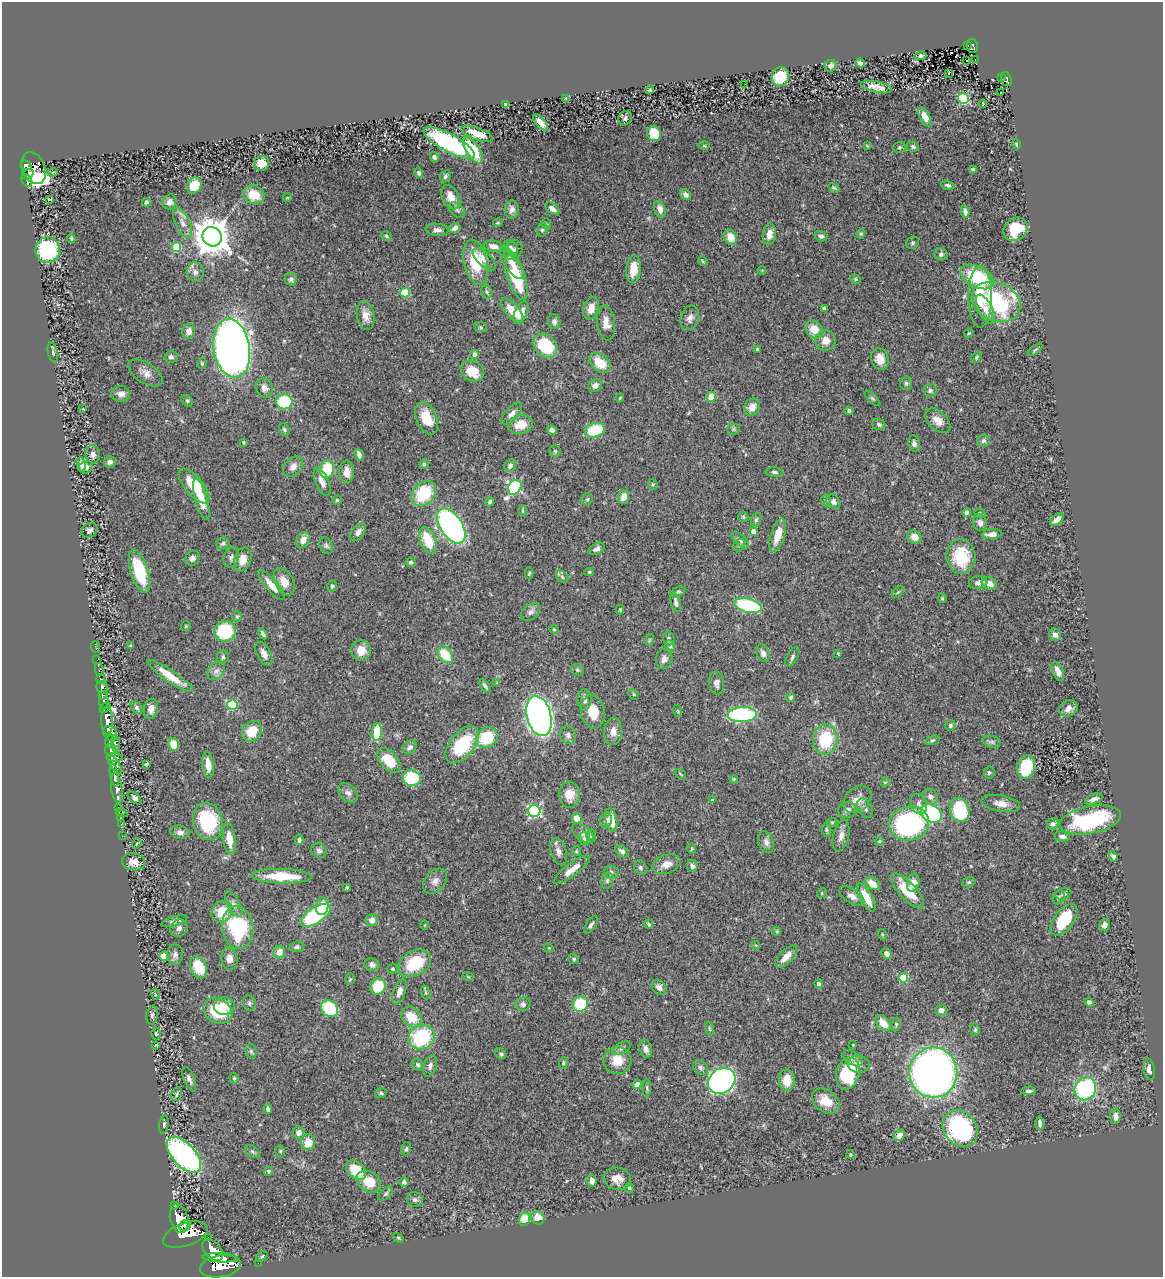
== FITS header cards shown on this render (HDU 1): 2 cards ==
NAXIS1  =                 1161
NAXIS2  =                 1275

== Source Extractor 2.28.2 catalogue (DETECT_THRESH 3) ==
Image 1161 x 1275 px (HDU 1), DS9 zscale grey, 1 PNG px = 1 image px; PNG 1165 x 1279 px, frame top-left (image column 1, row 1275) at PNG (2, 2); each listed source drawn as its Kron ellipse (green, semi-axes under 4 px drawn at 4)
Background 0.749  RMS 0.031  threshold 0.0916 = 3 sigma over >= 5 px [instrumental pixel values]
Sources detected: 464; all 464 listed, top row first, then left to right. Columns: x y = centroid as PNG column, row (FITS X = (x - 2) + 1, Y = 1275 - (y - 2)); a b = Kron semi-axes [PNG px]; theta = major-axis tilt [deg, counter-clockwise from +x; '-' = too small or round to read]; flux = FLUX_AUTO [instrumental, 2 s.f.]
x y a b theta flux
968 45 3 2 - 18
972 46 7 5 -79 140
920 56 6 4 14 5.2
967 60 3 2 - 3.6
975 60 2 2 - 0.73
860 63 5 4 - 9.2
831 66 6 5 - 8.7
948 73 3 3 - 21
780 77 10 8 65 70
1001 78 2 2 - 8.2
1006 79 7 5 -75 140
745 84 2 2 - 2.5
877 87 15 5 -12 20
650 90 4 4 - 2.6
1001 93 3 2 - 2.7
566 98 4 3 - 1.7
963 99 5 5 - 170
506 104 4 3 - 3.3
983 104 4 2 - 1.8
925 117 10 5 -63 17
625 118 7 6 - 5.7
540 122 10 4 -49 17
477 134 17 6 -20 41
654 134 8 6 -61 49
449 143 28 9 -28 330
1016 144 5 4 - 3.2
704 146 5 3 - 2.1
867 146 3 3 - 1.8
899 147 6 5 - 3.6
913 147 6 5 - 5.7
473 150 15 6 -57 97
434 157 5 4 - 5.3
261 163 7 7 - 23
26 165 6 4 -35 410
33 168 17 11 -68 920
973 170 4 4 - 5.8
53 172 5 3 - 1.6
419 173 5 4 - 5.8
28 174 6 4 34 270
445 176 6 5 - 4.4
27 180 7 5 -65 260
194 185 8 7 - 43
948 185 7 4 -17 4
834 188 6 4 -29 3.1
254 195 11 9 -22 43
686 195 6 4 -45 7.3
451 197 13 8 -62 26
287 198 4 3 - 1.6
49 199 3 3 - 61
146 202 4 3 - 6.3
170 202 7 6 - 11
512 209 9 7 86 10
552 209 8 5 -38 12
660 209 8 5 -74 13
457 210 9 6 -38 6.2
965 212 6 4 -80 6.7
183 223 16 7 -64 13
498 223 4 2 - 2
547 224 6 3 -70 2.2
455 228 6 4 29 8.6
1016 229 13 10 40 69
437 230 11 6 -6 8.6
542 230 7 5 73 4.1
769 234 11 6 83 15
861 234 5 4 - 2.9
386 236 5 4 - 3.4
821 236 6 5 - 6.4
212 237 10 9 - 5400
730 237 8 6 -65 23
71 238 4 3 - 3.1
912 243 6 6 - 3.6
493 246 10 5 -8 16
176 247 5 5 - 99
511 247 8 5 -44 5.7
48 250 13 12 - 180
513 250 10 8 53 8.9
941 254 6 6 - 5.9
484 259 14 6 -43 17
703 261 5 4 - 2.5
476 262 23 12 -77 81
512 263 18 7 -57 22
633 269 14 7 85 35
762 270 4 3 - 1.7
195 272 9 8 - 9.9
977 277 18 10 -27 120
516 278 23 9 -70 110
291 279 6 6 - 6.1
856 279 5 4 - 2.9
487 292 7 5 -74 4.3
405 293 5 5 - 100
980 297 31 12 -90 66
996 302 25 19 -22 240
591 308 11 7 73 21
824 309 4 3 - 3.7
985 309 16 7 -64 20
512 310 15 7 -48 38
521 313 12 6 65 21
366 315 14 8 -80 18
690 318 12 9 73 13
554 321 7 6 - 7
606 323 18 9 -83 19
481 327 6 5 - 3.2
814 329 10 8 -48 33
189 331 7 6 - 13
969 333 4 4 - 2.2
825 340 10 10 - 21
545 346 13 10 -49 110
232 348 29 18 -80 1700
757 349 3 3 - 3.7
1035 350 8 3 36 3.1
53 353 10 5 -77 4.7
474 354 4 4 - 11
171 357 6 6 - 6.3
976 357 6 4 54 3.1
880 359 11 8 -70 25
202 363 5 4 - 3
600 363 12 8 -41 46
472 371 12 10 -30 47
146 373 19 10 -33 16
906 383 7 6 - 4.9
595 385 7 6 - 10
264 388 10 8 -59 11
930 390 6 6 - 5.7
121 394 9 8 - 13
711 397 5 4 - 31
620 398 4 3 - 1.8
872 398 10 4 -44 4.4
187 401 6 5 - 3.4
284 402 8 7 - 120
752 407 9 7 54 16
83 409 3 2 - 1.3
849 411 4 4 - 4.5
512 414 13 6 46 11
427 418 17 10 -68 52
938 421 15 9 -43 19
521 424 12 9 18 34
879 424 6 5 - 4.5
284 429 6 5 - 3.7
733 429 6 5 - 3.2
552 430 5 4 - 7.1
595 430 10 7 19 100
984 441 6 6 - 4.4
244 442 4 3 - 2.1
914 443 8 6 -78 6.1
555 451 5 5 - 3.4
93 454 9 7 -82 9
359 454 6 4 -72 7.8
110 462 6 6 - 6.6
424 464 5 4 - 3.4
82 465 7 4 -80 9.1
510 466 6 5 - 8.1
86 467 7 6 - 12
293 467 12 8 48 12
327 469 9 7 80 75
347 472 11 7 -90 17
774 472 9 4 -5 4.5
322 482 15 6 -66 14
653 484 6 4 -69 2.7
194 486 21 9 -50 93
515 487 8 6 52 300
424 493 14 10 46 94
624 497 7 5 75 17
201 499 21 6 -74 35
587 499 6 5 - 3.3
337 500 5 5 - 3.4
826 501 6 4 -65 3.5
490 502 4 3 - 4.8
833 502 8 6 -52 6.9
523 511 6 4 -90 2.7
967 512 4 3 - 6
980 513 6 4 -19 2.8
743 517 5 5 - 2.9
756 520 7 5 72 4.4
1057 520 8 4 36 13
980 523 8 7 - 7.6
451 526 19 11 -57 610
89 530 9 6 34 6.9
753 531 4 4 - 16
358 532 10 6 53 11
992 534 10 5 5 11
778 535 17 7 73 38
914 537 7 6 - 19
303 540 8 6 58 14
428 540 14 7 -67 59
740 540 11 5 -42 6.5
223 544 6 6 - 5.2
739 545 6 5 - 4.1
326 546 8 6 -69 5.4
597 549 8 5 27 7.1
231 557 10 7 74 8.5
961 557 17 14 -85 77
192 558 8 7 - 6.9
243 559 12 8 72 26
411 562 5 4 - 3.5
139 571 22 8 -72 100
589 572 5 4 - 2.5
529 573 5 4 - 2.6
562 577 7 5 -44 4.3
284 582 15 9 -64 24
978 583 9 6 8 8.2
989 583 8 6 -30 17
272 585 19 6 -49 25
332 586 5 4 - 3.9
678 592 8 4 22 4.7
898 592 7 4 44 2.8
942 598 4 3 - 2.7
676 602 10 4 -76 7.4
748 606 14 7 -13 200
620 609 5 4 - 2.4
531 612 11 7 39 9.6
237 616 5 4 - 2.7
186 626 5 5 - 2.4
554 629 5 4 - 2.3
225 631 11 10 - 110
263 634 6 3 -57 4.7
1055 635 6 6 - 8.6
669 638 7 5 -68 5
649 640 6 3 71 2.5
131 645 4 3 - 2.7
670 646 6 5 - 5
95 647 6 2 -71 15
361 651 10 10 - 27
763 653 9 6 -69 9.1
838 653 4 3 - 1.6
264 654 13 7 -62 14
445 655 9 6 -50 59
223 657 7 6 - 5.1
792 657 11 5 62 5.5
664 659 10 8 73 9.7
97 660 2 2 - 8.7
99 669 6 3 -79 56
577 670 7 5 -22 3.2
216 671 10 7 50 10
1058 671 10 5 -68 14
170 676 27 6 -34 45
101 679 5 3 - 140
497 683 4 4 - 2.8
716 683 11 7 -81 10
485 686 8 3 -56 5.4
102 687 6 5 - 380
634 694 6 3 -46 2
102 695 3 3 - 330
791 697 4 4 - 3.8
584 699 10 7 89 10
104 700 9 4 88 930
232 705 5 5 - 140
105 708 6 3 43 430
137 708 7 5 -52 5.1
1068 708 9 7 34 14
151 709 10 7 78 14
678 711 6 3 -71 2.1
593 712 17 11 -81 42
742 715 14 7 2 260
539 716 20 12 -76 1300
107 720 14 6 -89 2200
950 725 5 5 - 4.5
252 731 11 9 52 45
613 731 14 9 88 16
377 732 9 5 85 72
110 733 8 6 -54 910
568 735 9 7 -56 7.8
487 738 11 9 39 93
825 739 15 12 83 100
932 740 7 4 19 2.9
110 741 6 4 70 460
992 742 9 6 -18 6.2
115 743 8 4 -86 270
173 744 6 5 - 32
462 745 22 12 52 120
410 747 7 6 - 8.6
111 751 6 5 - 530
115 758 8 4 -5 510
389 760 14 8 -50 56
146 764 3 3 - 2.6
115 765 11 4 -58 440
208 765 13 5 -83 25
1026 767 12 9 74 85
989 772 6 5 - 3.7
680 774 6 2 -35 2.1
114 775 11 3 -80 1200
412 778 9 7 -10 100
734 779 4 3 - 2.1
885 782 4 4 - 2.2
117 788 15 5 -81 1300
348 793 11 8 -46 10
570 795 13 10 -88 24
930 797 9 7 -46 8.6
135 798 8 5 -42 4.8
857 799 16 11 43 20
1094 799 9 5 22 11
712 800 4 4 - 2.9
1001 803 19 8 -10 19
919 804 10 8 -66 10
118 807 3 3 - 34
865 808 10 7 -59 8.9
847 810 9 8 - 8.7
960 810 12 10 -76 140
534 811 6 6 - 290
122 813 6 3 -15 70
931 813 11 8 -31 270
120 818 2 2 - 11
577 818 5 5 - 25
606 820 8 6 80 8.1
611 820 12 6 -79 34
1090 820 31 13 11 220
208 821 19 14 -75 150
832 822 5 3 - 2.1
909 823 20 17 11 350
121 824 2 2 - 8.7
1053 824 6 5 - 6.2
826 829 7 4 -83 3.7
180 832 9 6 -8 10
583 833 13 7 -40 9.9
122 836 2 2 - 9.2
591 836 7 5 -90 3.6
841 836 16 8 76 14
1062 836 8 5 -9 7.8
229 839 15 6 -83 31
584 839 7 6 - 5.2
299 840 5 4 - 5.5
879 841 5 4 - 2.9
766 842 11 7 -68 9.9
137 843 5 3 - 2.1
691 849 5 3 - 2.3
319 851 8 7 - 6.4
576 851 5 4 - 2.5
622 851 7 5 -37 6.8
559 852 14 8 -73 11
1113 856 5 4 - 5.7
134 862 11 8 -9 20
666 864 14 9 18 20
692 866 6 5 - 6.6
640 867 7 6 - 4.4
572 870 22 6 38 25
611 872 7 6 - 5.2
282 876 30 7 -2 71
435 881 14 10 48 13
607 881 8 6 73 5.7
969 882 7 5 13 3.7
872 883 8 5 -36 20
913 883 9 6 78 18
347 887 4 3 - 2.7
908 891 22 8 -47 59
822 893 5 4 - 2.7
1063 894 8 5 20 5.1
852 896 14 7 -32 14
866 897 16 6 -61 41
1059 897 7 5 61 4.3
234 904 14 6 -61 9.6
322 906 9 6 81 46
222 912 11 9 55 49
316 915 17 8 32 210
372 920 6 6 - 11
1064 920 18 10 54 87
174 921 13 4 16 7.7
649 924 5 3 - 3.4
424 925 5 3 - 1.8
591 925 10 5 57 6.3
1104 925 6 5 - 7.5
179 928 9 8 - 8.5
238 928 21 15 -83 180
777 931 4 3 - 2.2
882 934 5 3 - 1.8
755 945 4 3 - 1.5
297 947 7 5 7 5.6
549 948 5 3 - 1.8
279 952 6 5 - 18
887 953 5 4 - 8.2
175 955 10 8 89 9.5
164 956 5 4 - 52
786 957 14 6 45 21
229 959 11 8 -79 16
574 959 5 5 - 3.9
415 963 17 12 30 86
372 965 7 6 - 7.8
198 967 11 7 -65 64
393 969 5 4 - 2.7
468 977 5 3 - 2.2
903 978 5 5 - 100
350 979 6 5 - 2.9
819 984 4 4 - 7.2
378 986 8 7 - 67
659 987 8 6 -46 11
399 992 13 6 71 13
426 992 7 4 -71 3.1
155 994 5 3 - 2.3
1089 1002 5 4 - 6.2
249 1003 8 6 -79 4.6
523 1004 7 6 - 6.9
580 1004 8 7 - 83
224 1006 10 9 - 30
330 1009 9 7 -40 110
941 1010 6 5 - 9.7
218 1011 15 12 -30 89
152 1015 9 5 83 5.8
412 1017 11 9 -44 44
883 1023 9 6 -48 27
896 1024 6 5 - 4.2
709 1028 7 3 -71 2.5
975 1030 6 4 88 3.9
156 1033 6 4 -87 3
422 1037 13 12 - 160
156 1045 3 3 - 2.1
853 1045 2 2 - 1.3
621 1048 10 5 30 6.2
646 1049 9 6 -74 8.5
251 1051 7 5 -72 4.5
501 1054 6 5 - 3.9
853 1058 11 6 -33 8.8
617 1060 14 14 - 35
563 1063 6 4 75 2.9
859 1064 11 8 -7 11
418 1065 6 5 - 3.9
430 1066 11 6 72 9.2
700 1067 8 6 -45 6
1149 1069 11 5 -82 11
933 1073 25 24 - 1600
848 1074 16 11 76 110
234 1078 5 4 - 2.9
189 1079 13 5 -68 7.7
787 1080 11 8 -89 35
722 1081 14 12 35 820
637 1084 5 4 - 7.2
647 1088 9 4 -89 3.4
1085 1089 12 10 59 240
1029 1091 7 4 2 5.5
381 1093 5 5 - 3.6
177 1094 7 5 67 3.8
826 1101 15 11 -36 34
268 1109 5 3 - 5.2
1115 1116 8 5 -89 12
1040 1123 7 4 -88 6.3
164 1125 9 4 81 4.3
960 1129 19 16 -49 330
299 1132 6 6 - 11
899 1135 6 5 - 18
308 1142 8 7 - 29
406 1149 7 4 78 3.8
280 1151 6 4 -77 2.9
252 1152 8 5 -37 4.1
184 1155 22 11 -47 590
850 1155 4 4 - 2.6
356 1170 11 8 -42 57
269 1171 5 4 - 3.2
617 1179 14 11 -12 21
592 1181 6 4 -82 11
369 1182 13 10 -33 43
404 1182 5 4 - 4.8
629 1188 4 4 - 3.1
386 1194 9 5 44 4.4
415 1200 8 7 - 6.6
174 1205 3 3 - 85
538 1218 7 6 - 32
179 1219 14 9 -77 3300
524 1219 7 5 74 56
185 1226 6 5 - 880
185 1235 23 11 19 4900
208 1238 3 3 - 73
398 1238 6 4 -31 2.2
213 1250 13 8 -49 2400
262 1256 7 4 41 2.9
220 1258 18 4 -3 2100
258 1263 2 2 - 5.9
220 1266 21 11 9 3800